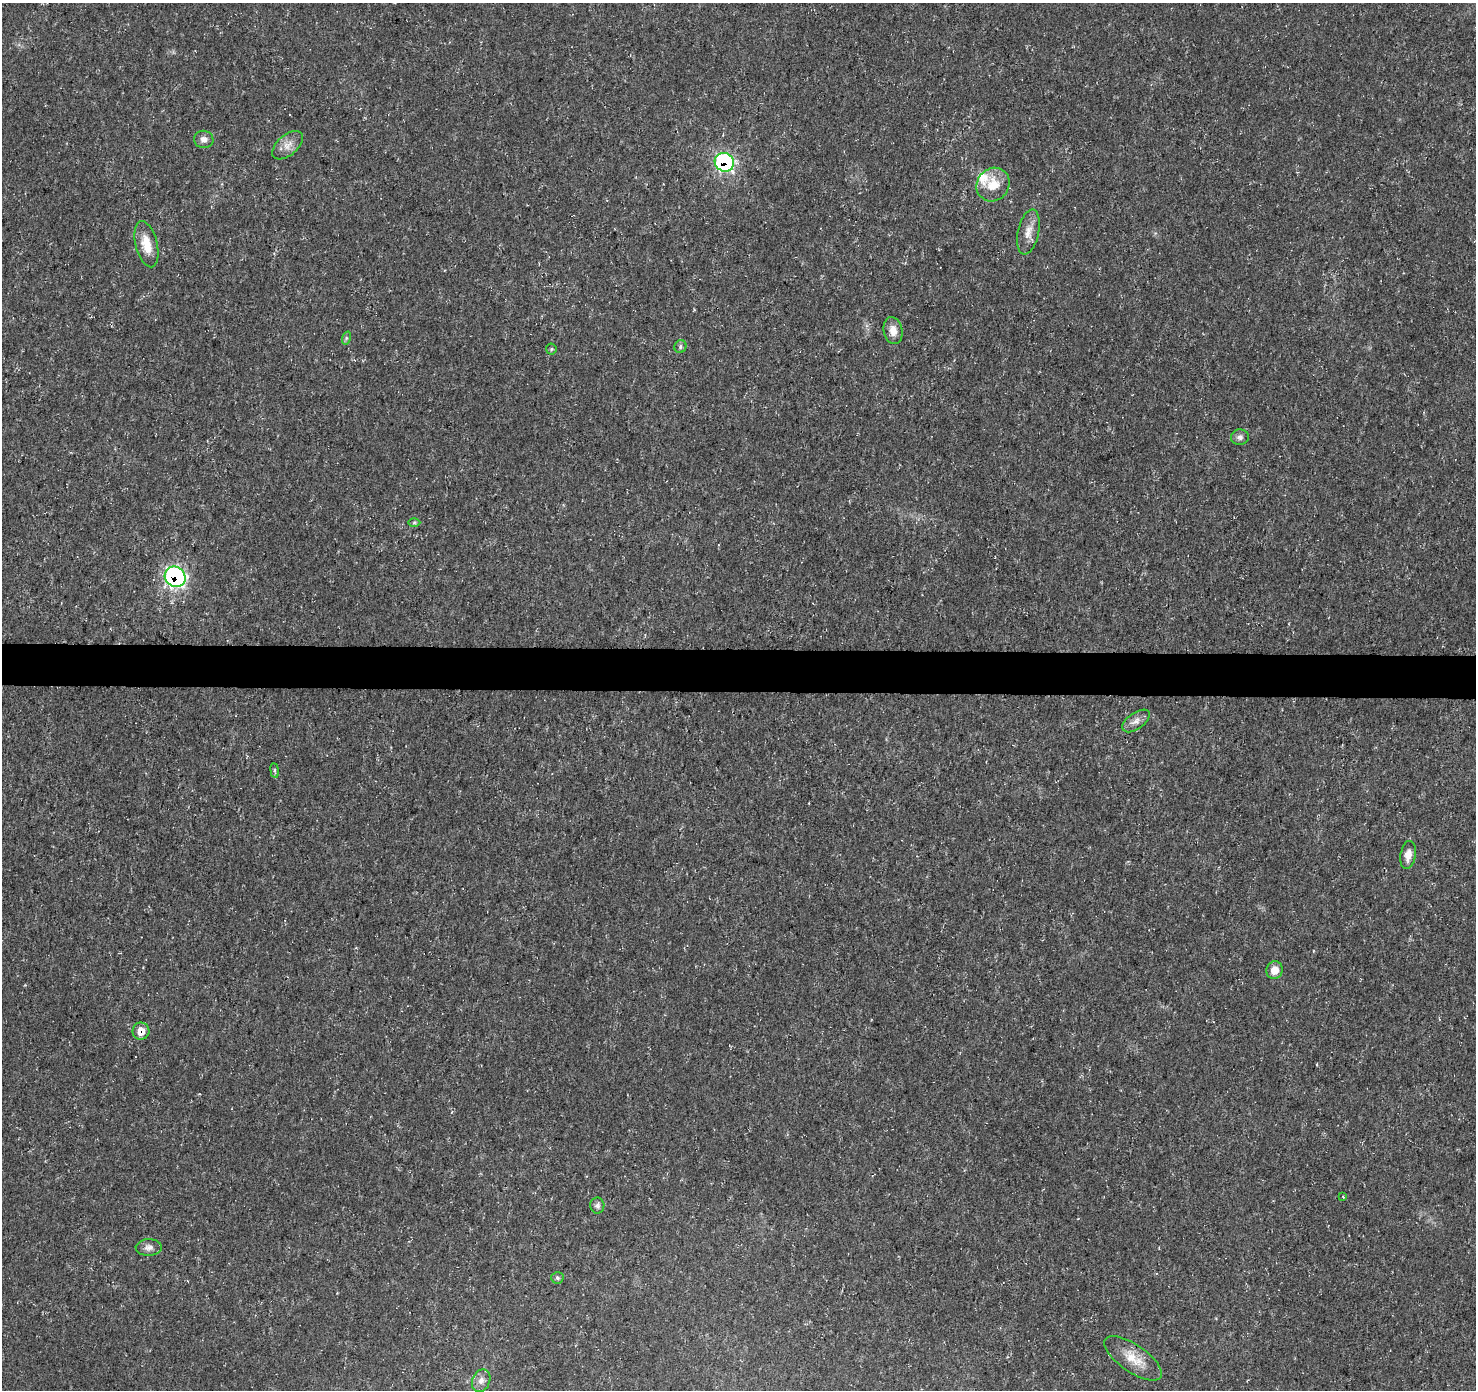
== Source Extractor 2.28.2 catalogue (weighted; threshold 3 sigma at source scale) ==
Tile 5 of 3 x 3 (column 2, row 2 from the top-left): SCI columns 1476-2949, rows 1617-3004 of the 4431 x 4671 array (HDU 1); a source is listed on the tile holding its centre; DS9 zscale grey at full resolution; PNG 1478 x 1392 px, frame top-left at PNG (2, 3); each listed source drawn as its Kron ellipse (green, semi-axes under 4 px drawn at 4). Shown black and unused: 3% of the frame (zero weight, under 3 of 5 exposures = <1% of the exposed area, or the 3 px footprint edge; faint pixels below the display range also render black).
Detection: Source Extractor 2.28.2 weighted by HDU 2 'WHT'; one run over the whole footprint, this tile lists its part. Background 0.0139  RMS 0.0031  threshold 0.0138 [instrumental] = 3 sigma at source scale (4.5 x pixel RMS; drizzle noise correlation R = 1.50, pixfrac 1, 0.0396/0.0396 arcsec/px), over >= 5 px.
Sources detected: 25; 1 inside a brighter listed object's ellipse — not listed separately; the other 24 listed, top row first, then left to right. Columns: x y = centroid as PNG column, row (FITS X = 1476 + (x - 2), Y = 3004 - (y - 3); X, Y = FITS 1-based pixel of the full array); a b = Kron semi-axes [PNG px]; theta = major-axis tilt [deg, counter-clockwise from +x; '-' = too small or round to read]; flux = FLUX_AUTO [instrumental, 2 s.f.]
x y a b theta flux
204 139 10 8 -9 1.6
288 145 18 10 41 2.8
724 162 10 9 - 49
993 185 17 16 - 6.3
1028 232 23 10 77 3.4
146 244 23 11 -76 5.4
893 331 13 9 -77 3
346 338 7 4 72 0.55
680 347 6 6 - 0.74
551 349 5 5 - 0.44
1240 437 9 7 6 1.1
414 522 6 4 1 0.43
175 577 11 10 - 69
1136 721 16 8 36 2
275 770 7 4 -82 0.57
1408 855 14 7 80 2.7
1275 970 9 8 - 3.4
141 1031 8 8 - 3.3
1343 1197 3 3 - 0.25
597 1206 8 7 - 1.1
149 1247 13 8 2 1.6
557 1278 6 6 - 0.67
1133 1358 34 13 -34 6.5
481 1381 11 9 67 1.9
Overlapping masked pixels (flux is a lower limit): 3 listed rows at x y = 724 162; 175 577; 141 1031